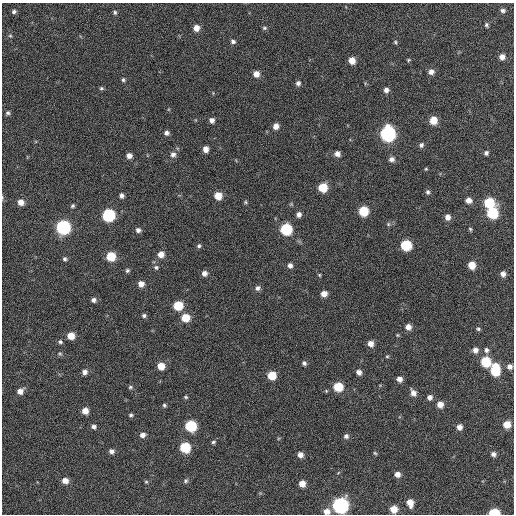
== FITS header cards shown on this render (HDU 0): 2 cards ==
NAXIS1  =                  512 / Axis length
NAXIS2  =                  512 / Axis length

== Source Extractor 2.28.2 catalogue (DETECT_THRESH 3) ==
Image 512 x 512 px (HDU 0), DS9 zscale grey, 1 PNG px = 1 image px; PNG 516 x 516 px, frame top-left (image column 1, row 512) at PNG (2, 3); no overlay
Background 370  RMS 19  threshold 56.1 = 3 sigma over >= 5 px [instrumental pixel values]
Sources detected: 123; all 123 listed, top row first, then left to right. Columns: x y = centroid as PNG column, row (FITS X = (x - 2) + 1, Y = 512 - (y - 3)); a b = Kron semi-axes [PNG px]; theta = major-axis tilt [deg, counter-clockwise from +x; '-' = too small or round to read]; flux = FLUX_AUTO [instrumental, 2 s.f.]
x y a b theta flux
503 10 6 5 - 3500
14 12 5 5 - 3000
115 12 6 4 -87 2200
487 25 6 5 - 2300
196 28 6 6 - 10000
264 28 6 5 - 2100
10 36 6 4 -1 1500
233 42 6 5 - 3300
395 42 6 4 -62 1800
502 57 6 6 - 7800
352 60 6 6 - 13000
408 60 5 4 - 1400
431 72 7 7 - 6300
256 74 6 6 - 9000
123 80 5 4 - 2200
298 83 6 5 - 3900
101 88 6 5 - 2000
386 90 6 6 - 5000
8 113 6 5 - 2700
212 120 6 5 - 5000
433 120 6 6 - 22000
276 126 6 6 - 8100
166 133 6 6 - 4300
388 134 8 7 - 290000
421 145 7 6 - 3400
205 149 6 5 - 8600
486 153 5 5 - 3000
173 154 8 7 - 5700
337 154 6 5 - 6400
129 156 5 5 - 7000
392 159 7 6 - 5100
426 169 4 4 - 1300
323 188 6 6 - 31000
428 192 6 5 - 3000
121 196 6 5 - 4100
218 196 6 6 - 18000
2 197 6 3 -73 1400
468 200 6 6 - 7700
21 202 6 6 - 9800
245 202 5 5 - 1700
489 203 7 7 - 58000
73 206 5 5 - 2100
363 211 6 6 - 47000
492 213 7 7 - 79000
299 214 6 5 - 5200
108 215 7 7 - 130000
448 217 7 6 - 6800
388 224 5 5 - 2100
63 227 7 7 - 210000
286 229 7 7 - 93000
470 229 6 4 -60 1800
138 230 6 5 - 4400
406 245 7 6 - 70000
199 246 6 5 - 2400
161 254 7 6 - 11000
111 256 6 6 - 36000
65 259 6 5 - 2500
290 265 6 6 - 4800
472 265 6 5 - 18000
156 267 6 6 - 2700
127 270 5 5 - 2400
204 273 6 5 - 5900
503 274 5 5 - 5900
319 275 4 3 - 1400
141 284 6 6 - 8900
257 288 7 6 - 4400
324 294 6 5 - 9000
93 300 6 5 - 4200
178 306 6 6 - 38000
144 316 6 5 - 3000
185 318 7 6 - 26000
408 327 6 6 - 8400
478 329 5 5 - 2200
397 335 5 4 - 1300
71 336 6 6 - 17000
60 342 6 5 - 2600
371 344 6 6 - 8600
475 350 6 6 - 6300
486 350 7 6 - 4100
60 354 5 5 - 1900
387 356 5 4 - 1400
486 362 7 6 - 51000
304 363 5 5 - 3400
161 366 6 6 - 17000
510 366 6 6 - 5800
495 370 10 6 89 58000
85 372 6 6 - 5600
359 372 5 5 - 6300
272 375 6 6 - 26000
399 379 6 5 - 6500
130 387 6 4 -13 2200
338 387 6 6 - 39000
20 391 7 6 - 7800
413 393 8 6 -60 7000
186 397 5 4 - 1800
430 397 6 5 - 4800
440 404 6 6 - 10000
164 405 5 4 - 2100
85 411 6 6 - 11000
131 415 5 4 - 2200
507 424 6 6 - 18000
191 426 7 7 - 79000
94 427 6 5 - 3800
459 427 5 5 - 7200
142 435 7 6 - 5800
346 436 6 6 - 3700
213 442 6 5 - 2200
185 447 7 6 - 58000
111 451 6 6 - 4900
375 453 6 4 -44 1700
493 454 5 5 - 4600
300 455 6 5 - 7000
338 473 5 3 - 1100
397 474 5 5 - 7400
65 481 7 6 - 9800
186 481 7 6 - 2700
146 482 5 4 - 1700
302 484 6 5 - 11000
410 503 8 6 -70 12000
340 505 8 7 - 330000
394 509 6 6 - 17000
327 511 7 6 - 9500
494 513 7 4 4 53000
At the frame edge (FLAGS 8, measured only in part): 4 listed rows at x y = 2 197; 340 505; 327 511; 494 513